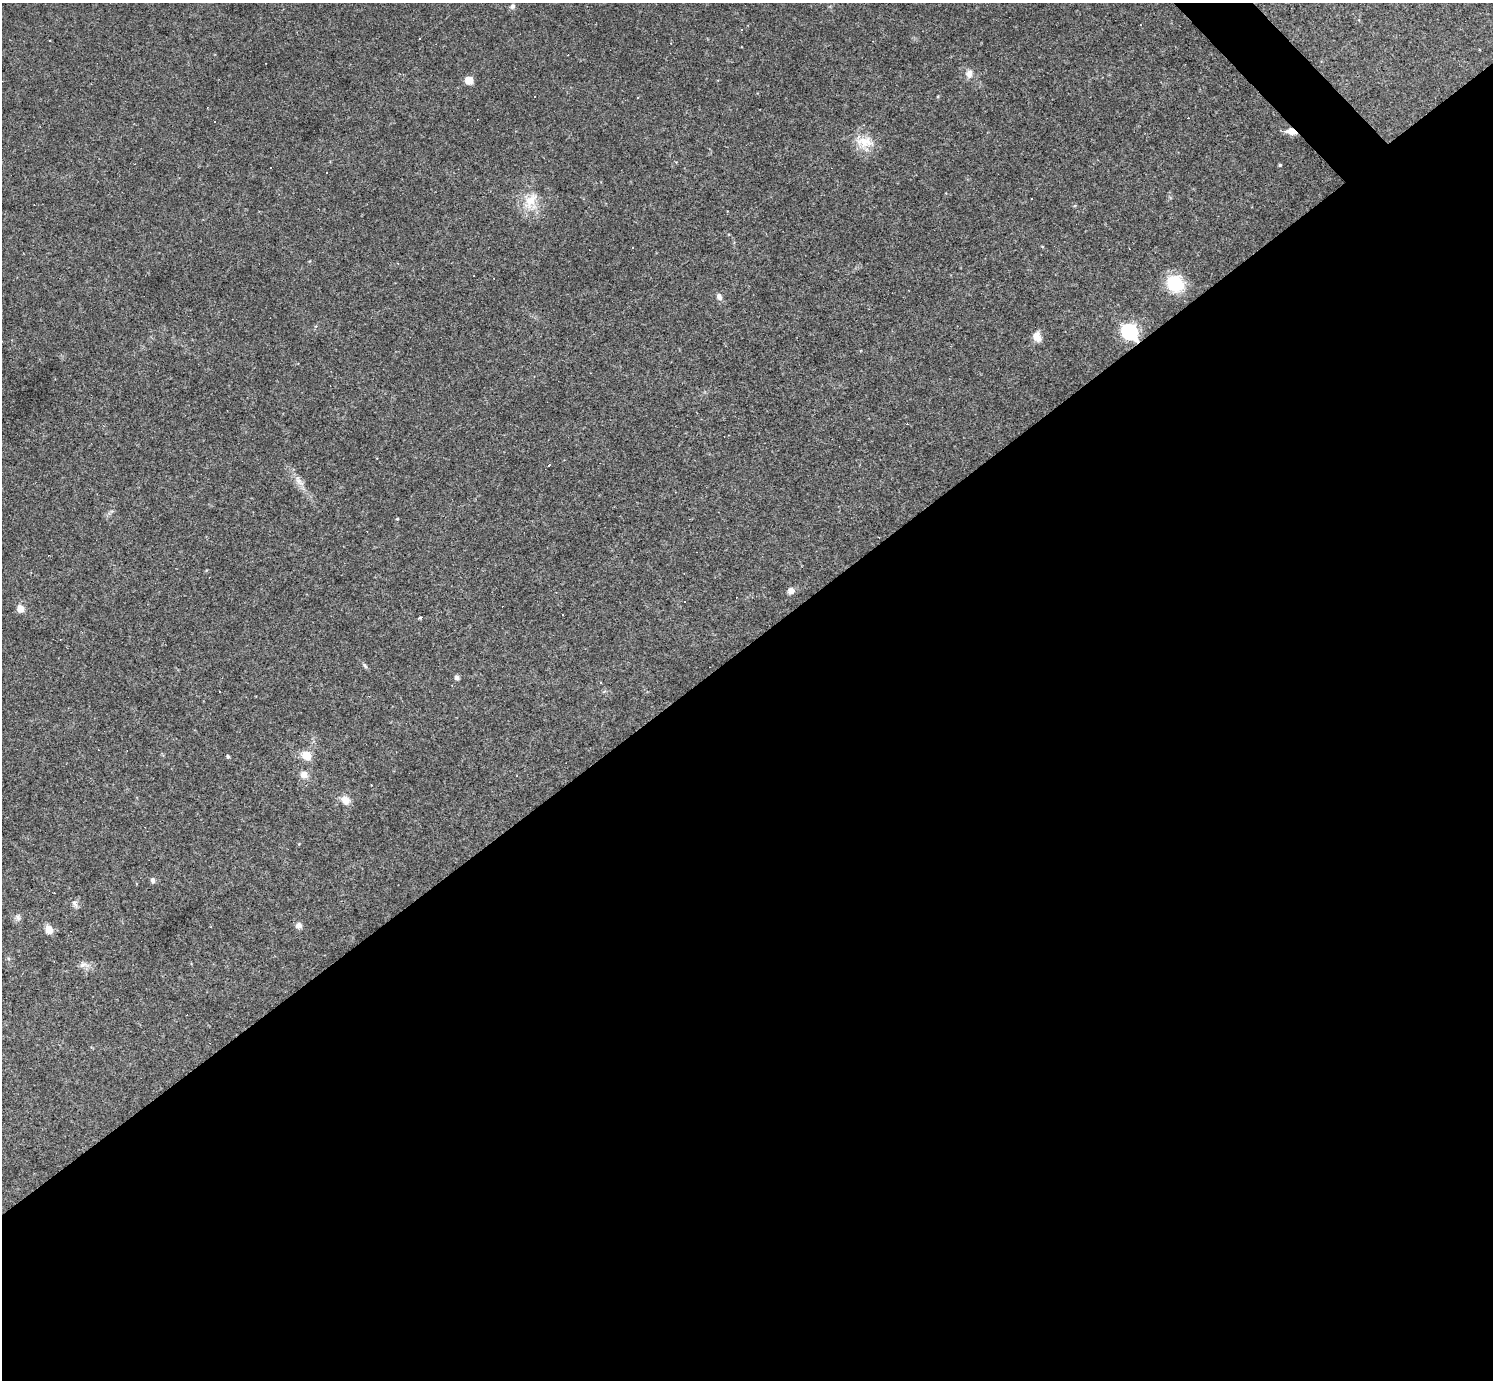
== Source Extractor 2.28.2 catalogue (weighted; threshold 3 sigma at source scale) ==
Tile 15 of 4 x 4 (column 3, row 4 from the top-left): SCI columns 2982-4472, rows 295-1672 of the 5962 x 5960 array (HDU 1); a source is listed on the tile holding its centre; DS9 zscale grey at full resolution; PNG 1495 x 1382 px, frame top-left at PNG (2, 3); no overlay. Shown black and unused: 54% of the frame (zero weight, under 2 of 3 exposures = <1% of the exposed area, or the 3 px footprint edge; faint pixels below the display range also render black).
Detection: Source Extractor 2.28.2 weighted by HDU 2 'WHT'; one run over the whole footprint, this tile lists its part. Background 0.0346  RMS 0.0055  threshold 0.0246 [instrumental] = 3 sigma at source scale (4.5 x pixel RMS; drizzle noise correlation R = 1.50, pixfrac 1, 0.05/0.05 arcsec/px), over >= 5 px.
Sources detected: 50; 16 cosmic-ray / hot-pixel residue — not listed; the other 34 listed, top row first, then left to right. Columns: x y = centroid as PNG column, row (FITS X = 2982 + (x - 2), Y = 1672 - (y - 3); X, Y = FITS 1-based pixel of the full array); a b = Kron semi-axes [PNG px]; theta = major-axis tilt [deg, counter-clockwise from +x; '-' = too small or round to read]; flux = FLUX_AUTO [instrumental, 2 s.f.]
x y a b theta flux
512 6 8 7 - 1.6
969 74 11 9 88 3.4
469 80 6 6 - 8.1
637 98 3 3 - 3.8
1291 131 11 6 -11 5.6
865 142 27 19 -19 12
1280 165 3 3 - 0.7
531 201 27 19 68 13
1042 246 5 3 - 0.47
633 247 3 2 - 0.64
398 263 3 3 - 0.39
1175 284 22 20 -40 19
719 297 9 7 -60 2.2
1129 332 8 7 - 100
1037 337 13 10 -79 4.4
549 465 3 2 - 1.1
299 481 21 7 -55 5.1
397 519 4 3 - 0.53
791 591 7 7 - 3.3
20 608 7 7 - 5.1
420 618 3 3 - 0.99
365 666 8 4 -54 1
457 678 6 5 - 1.8
306 755 11 9 -37 7.6
228 757 4 3 - 1
304 774 10 9 - 3.7
517 776 3 2 - 0.37
345 800 14 11 -44 4.7
153 881 6 5 - 1.7
75 904 11 6 -71 2.1
18 917 10 8 -65 1.9
299 925 7 7 - 2.7
49 930 10 8 -58 4.7
84 965 17 8 -5 3.2
Overlapping masked pixels (flux is a lower limit): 2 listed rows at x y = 1291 131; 1129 332